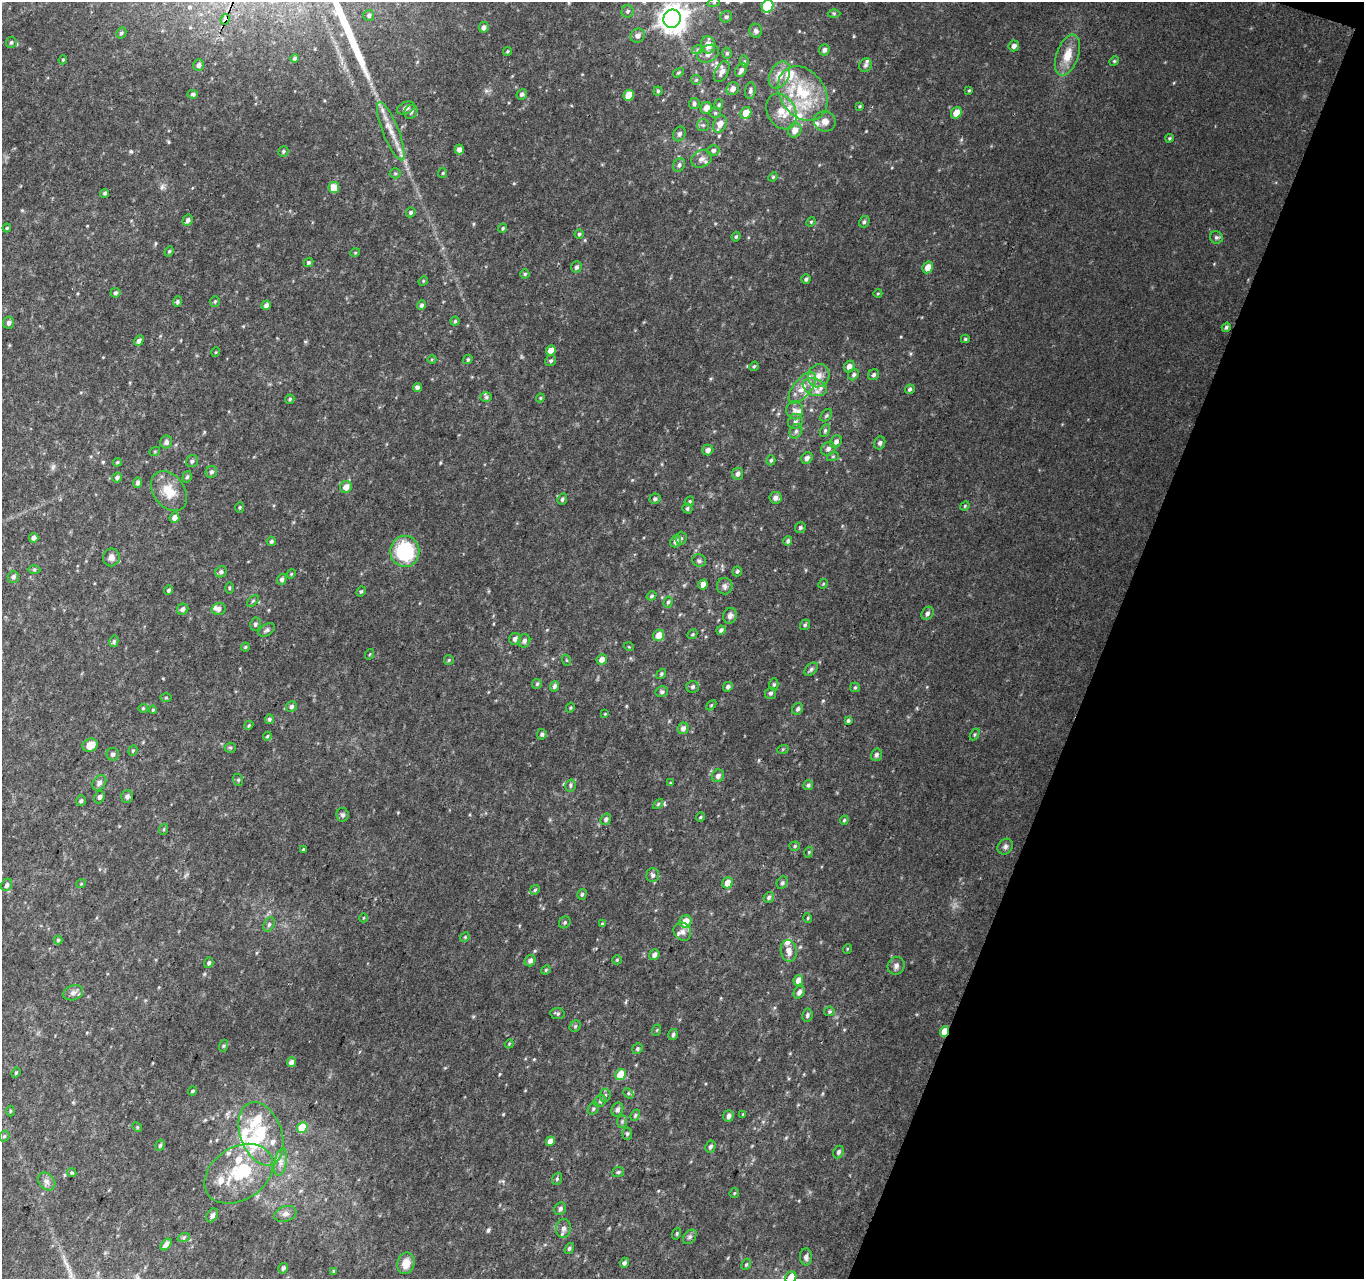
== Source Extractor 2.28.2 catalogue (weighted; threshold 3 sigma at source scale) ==
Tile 8 of 4 x 4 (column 4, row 2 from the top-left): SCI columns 4107-5468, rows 2873-4149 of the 5485 x 5679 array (HDU 1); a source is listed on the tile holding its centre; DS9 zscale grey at full resolution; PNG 1366 x 1281 px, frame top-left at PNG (2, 2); each listed source drawn as its Kron ellipse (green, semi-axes under 4 px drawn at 4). Shown black and unused: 19% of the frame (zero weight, under 2 of 3 exposures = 2% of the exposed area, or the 3 px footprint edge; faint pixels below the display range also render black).
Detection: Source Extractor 2.28.2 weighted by HDU 2 'WHT'; one run over the whole footprint, this tile lists its part. Background 0.0468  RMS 0.011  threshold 0.0475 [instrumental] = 3 sigma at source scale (4.5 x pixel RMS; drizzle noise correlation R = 1.50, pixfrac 1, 0.0396/0.0396 arcsec/px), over >= 5 px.
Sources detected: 347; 1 inside a brighter object's white glare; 1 cosmic-ray / hot-pixel residue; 1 long thin detection or spike segment (spike, bleed or trail) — neither listed nor drawn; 24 inside a brighter listed object's ellipse — not listed separately; the other 320 listed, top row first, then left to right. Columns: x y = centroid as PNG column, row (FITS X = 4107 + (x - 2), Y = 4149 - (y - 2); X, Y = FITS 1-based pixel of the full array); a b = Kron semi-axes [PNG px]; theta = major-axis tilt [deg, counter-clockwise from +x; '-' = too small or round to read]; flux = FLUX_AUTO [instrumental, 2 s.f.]
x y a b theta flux
714 2 6 4 19 1.7
768 6 6 5 - 69
627 11 6 6 - 2.3
834 13 6 4 -1 1.5
369 15 5 5 - 2.3
726 17 6 5 - 2.4
225 19 5 4 - 120
672 19 9 8 - 1300
484 27 5 4 - 3.6
756 31 7 6 - 2.8
121 33 6 5 - 2.1
638 36 7 6 - 4.8
11 42 5 5 - 2
708 45 8 7 - 8.9
1014 46 5 5 - 3.5
698 49 6 4 19 1.5
824 50 5 5 - 3.8
507 51 4 3 - 1.2
727 53 5 4 - 1.5
708 54 11 8 26 5.2
1067 55 21 11 70 16
295 59 4 4 - 2.3
63 60 5 4 - 1.2
744 61 6 3 -73 1.2
1114 61 5 4 - 1.3
199 65 6 5 - 3.2
865 65 7 6 - 2.5
741 70 7 5 60 3.6
722 72 11 6 63 5.3
678 73 6 3 31 1.3
779 75 14 9 62 12
696 80 5 5 - 1.5
733 89 7 6 - 5.2
969 90 4 3 - 1.1
658 91 4 4 - 1.5
750 91 8 5 84 2.6
193 94 5 4 - 2.2
522 94 5 5 - 2.5
803 94 29 22 -56 57
629 95 6 5 - 20
694 104 5 5 - 2.3
719 105 5 4 - 1.5
860 106 4 3 - 1
406 108 9 5 23 3.9
706 108 6 5 - 7.5
781 111 19 14 -61 17
411 112 7 6 - 3.2
715 113 5 5 - 1.5
746 113 6 5 - 15
956 113 6 5 - 11
825 121 11 10 - 7.1
720 124 9 6 63 9.2
703 125 6 6 - 2
795 130 7 6 - 9.3
391 131 31 8 -68 15
679 134 7 6 - 3
1169 138 4 3 - 1.2
459 150 5 4 - 4.6
713 150 6 5 - 2.7
283 151 5 5 - 1.7
701 159 11 8 22 5.5
679 165 7 5 56 2.9
395 173 5 5 - 1.5
443 173 5 4 - 1.1
773 177 5 4 - 1.1
334 188 5 5 - 15
105 193 4 4 - 1.7
411 212 5 4 - 1.9
188 220 6 5 - 3.3
811 222 5 4 - 1.2
864 222 6 5 - 2
7 228 4 3 - 1.1
503 228 5 4 - 1.5
579 234 4 4 - 1.8
736 237 5 3 - 1.4
1216 237 7 6 - 2.4
169 251 5 4 - 1.5
355 253 5 3 - 0.82
309 262 5 4 - 1.9
576 267 6 5 - 2.3
928 267 6 5 - 10
525 274 4 4 - 1.5
806 279 5 3 - 2.1
423 281 5 4 - 1
115 293 5 5 - 2.2
878 293 4 3 - 0.81
215 301 5 5 - 1.4
177 302 5 4 - 1.8
266 305 5 4 - 4
421 305 5 4 - 2.5
455 321 4 4 - 1.3
9 323 6 5 - 3.4
1226 327 5 4 - 1.9
965 339 4 4 - 1.5
139 341 5 4 - 3.7
551 350 5 4 - 8.2
216 352 5 3 - 0.85
432 359 4 3 - 0.92
468 359 5 4 - 1.6
551 360 6 5 - 1.9
754 366 5 4 - 1.3
849 366 6 5 - 5.9
854 375 6 5 - 2.4
874 375 6 5 - 2.1
819 376 12 10 60 9.2
417 387 4 4 - 3.1
815 387 12 8 -22 9.2
802 388 19 9 50 13
910 389 5 4 - 2.2
486 397 6 5 - 1.9
540 398 4 4 - 1.1
290 399 5 4 - 1.7
795 410 9 8 - 5.3
826 415 7 5 49 1.7
795 421 8 7 - 3.5
796 431 7 6 - 3
825 431 7 4 64 1.8
166 442 6 6 - 3.6
836 442 7 5 50 2.9
880 443 6 5 - 2.8
828 449 7 6 - 3.7
708 450 5 5 - 4.3
155 451 5 3 - 1
833 456 6 4 19 1.2
807 458 6 5 - 4.1
771 460 5 4 - 1.5
192 461 6 5 - 2.3
117 462 5 3 - 1.2
211 472 6 5 - 2.7
738 474 6 5 - 3.5
187 477 6 4 72 1.8
117 478 5 4 - 2.9
138 483 5 4 - 2.8
346 487 6 5 - 7.4
169 491 22 15 -54 20
775 498 6 6 - 4.6
562 499 6 4 71 2.3
655 499 6 5 - 2.4
689 501 5 4 - 1.3
965 506 5 4 - 1
240 507 5 4 - 1.4
687 508 5 5 - 1.9
174 518 5 5 - 6.2
800 528 5 5 - 2.1
34 538 5 4 - 4.6
681 538 6 5 - 2
271 541 5 4 - 1.8
676 541 6 5 - 4.1
788 541 5 4 - 2.3
405 551 15 14 - 68
111 557 9 8 - 5.1
699 561 7 6 - 2.4
34 569 6 4 1 1.4
737 571 5 4 - 1.9
221 572 6 5 - 2.6
291 574 5 4 - 1
13 577 6 5 - 2.8
282 579 5 5 - 2.8
703 584 5 4 - 6.6
823 584 5 4 - 1.1
725 586 8 7 - 3.9
229 588 6 4 -90 1.1
169 590 4 4 - 2.1
361 591 5 3 - 1.3
651 596 5 4 - 1.7
253 601 7 4 45 1.6
668 602 5 4 - 1.9
183 609 6 5 - 3.4
219 609 7 6 - 4.1
927 613 7 5 55 3.4
730 616 8 6 74 4.6
255 624 6 5 - 2.3
805 625 5 4 - 1.8
267 630 9 5 32 2.4
721 630 5 4 - 2.8
692 634 5 4 - 1.4
659 635 6 5 - 11
515 639 6 6 - 3.9
114 641 6 4 75 1.8
524 641 7 6 - 3.2
245 647 4 4 - 1.2
629 647 5 3 - 0.85
370 654 5 3 - 0.86
602 659 5 5 - 6.8
449 660 5 5 - 1.3
566 660 6 3 -71 1
811 669 8 5 44 2.3
661 674 5 4 - 1.5
537 684 5 5 - 1.5
774 684 6 4 -90 1.7
554 686 5 4 - 2.6
693 687 6 6 - 2.4
728 687 5 4 - 2.8
855 687 5 4 - 1.4
662 692 6 5 - 2.6
771 693 6 5 - 2.3
166 698 6 4 0 1.1
711 705 6 4 45 1.1
291 706 6 5 - 2.6
143 708 4 4 - 1.1
570 708 5 3 - 1.1
798 709 6 5 - 2.5
153 710 4 3 - 1.1
605 714 3 3 - 0.8
269 719 5 4 - 2
848 720 4 3 - 1.7
249 725 5 3 - 1.1
683 728 6 5 - 4.3
542 734 5 4 - 2.1
975 734 6 4 59 1.5
267 736 4 4 - 1.2
90 745 8 6 27 12
230 748 5 5 - 1.6
783 749 6 4 18 1.1
133 751 5 4 - 1.3
113 754 6 6 - 2.9
876 755 6 5 - 2.9
718 776 6 6 - 4
238 780 6 5 - 1.7
99 783 8 6 55 3.5
670 783 4 3 - 0.88
570 785 6 5 - 2.1
808 785 5 5 - 2
127 796 6 5 - 3.2
100 797 6 5 - 2.7
81 801 5 5 - 2
658 804 6 3 46 1.2
343 815 6 6 - 2.8
700 817 4 3 - 1.4
606 819 6 5 - 2.6
844 820 5 3 - 1.3
164 829 5 3 - 1.1
795 846 5 4 - 1.5
1005 847 8 7 - 3.1
303 849 3 3 - 1.1
809 852 5 3 - 0.98
653 875 7 6 - 3
728 883 6 5 - 9.7
782 883 6 5 - 2
81 884 5 3 - 0.89
7 885 6 5 - 2.9
535 890 5 4 - 1.5
582 894 5 4 - 1.9
769 897 6 5 - 2.4
363 918 4 3 - 0.77
808 918 5 3 - 1.1
685 921 6 5 - 13
565 922 6 5 - 1.7
602 924 4 4 - 1.1
269 925 7 5 63 2.2
682 932 9 8 - 5.1
465 937 5 4 - 1.2
58 940 4 4 - 1.4
847 949 5 3 - 0.79
789 951 11 8 -80 7.5
654 955 5 4 - 4
617 960 5 4 - 1.3
530 961 6 5 - 3.7
209 963 5 4 - 2.3
896 966 9 8 - 4
546 970 5 4 - 1.2
798 980 5 4 - 9.1
799 992 7 5 59 4.3
73 993 10 7 19 4.2
829 1011 5 4 - 1.5
558 1014 7 5 -10 2
807 1015 6 5 - 2
575 1026 6 5 - 1.7
657 1030 6 3 71 1.1
944 1031 5 4 - 13
673 1035 5 5 - 2.1
509 1044 4 3 - 1
223 1046 6 4 71 1.4
637 1049 5 5 - 1.9
291 1062 5 4 - 5
16 1073 5 4 - 1.2
620 1074 6 5 - 18
192 1091 4 3 - 1.3
628 1093 6 4 -47 1.4
605 1095 7 5 83 2.4
600 1101 6 5 - 2
593 1109 6 5 - 1.7
617 1109 7 5 67 3.3
10 1111 5 3 - 1.1
743 1114 4 4 - 0.94
635 1115 6 4 68 1.5
728 1116 6 5 - 3.5
622 1121 6 5 - 1.8
137 1127 5 4 - 1.2
302 1127 5 5 - 31
261 1134 33 20 -70 48
627 1134 6 5 - 1.8
4 1136 6 4 48 1.6
550 1141 5 4 - 7.4
160 1145 6 4 71 1.8
710 1147 6 5 - 2.5
838 1152 6 5 - 2.6
281 1162 14 6 79 6.3
618 1172 6 5 - 1.9
72 1173 4 3 - 2.1
239 1174 37 26 33 57
557 1179 6 5 - 1.6
47 1182 10 7 -47 4.2
734 1193 5 4 - 1
560 1209 6 5 - 2.9
285 1214 11 7 17 4.6
212 1215 7 5 56 3.5
563 1228 9 7 85 4.6
677 1234 6 4 71 1.3
184 1237 6 4 20 1.5
690 1237 8 5 51 2.4
166 1245 7 4 47 5.1
569 1248 6 4 52 1.8
806 1257 8 6 -87 3.8
406 1263 11 8 75 11
624 1263 5 4 - 2.8
746 1264 6 4 66 1.5
283 1268 5 4 - 2.3
334 1271 4 3 - 1.2
791 1277 6 5 - 18
Overlapping masked pixels (flux is a lower limit): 2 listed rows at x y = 225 19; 944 1031
Isophote crosses this tile's border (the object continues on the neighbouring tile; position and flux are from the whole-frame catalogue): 3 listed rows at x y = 768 6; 672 19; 791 1277